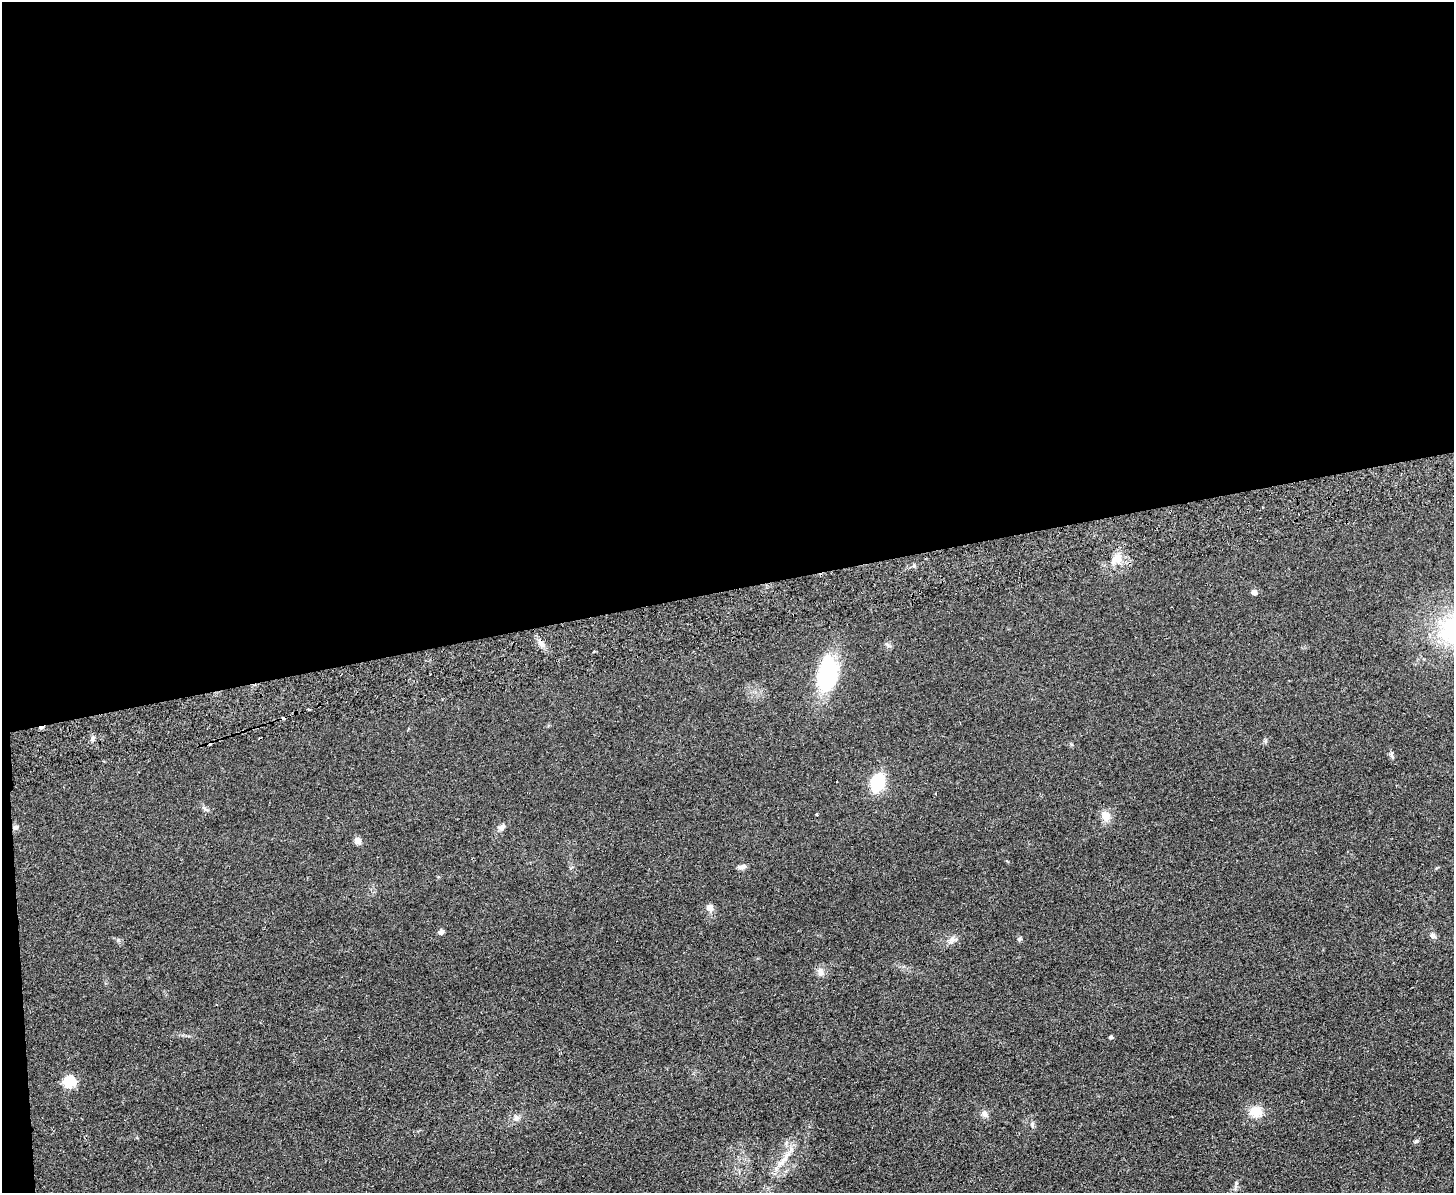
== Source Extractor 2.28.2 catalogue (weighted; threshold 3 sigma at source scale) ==
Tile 1 of 3 x 4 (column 1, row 1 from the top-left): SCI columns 259-1710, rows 3631-4821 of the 4762 x 4877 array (HDU 1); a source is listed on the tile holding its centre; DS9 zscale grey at full resolution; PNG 1456 x 1195 px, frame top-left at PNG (2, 2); no overlay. Shown black and unused: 50% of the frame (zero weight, under 2 of 3 exposures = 3% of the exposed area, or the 3 px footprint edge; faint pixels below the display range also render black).
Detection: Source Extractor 2.28.2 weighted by HDU 2 'WHT'; one run over the whole footprint, this tile lists its part. Background 0.084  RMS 0.0092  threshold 0.0414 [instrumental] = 3 sigma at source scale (4.5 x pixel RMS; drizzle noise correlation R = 1.50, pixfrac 1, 0.05/0.05 arcsec/px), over >= 5 px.
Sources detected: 32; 5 cosmic-ray / hot-pixel residue — not listed; the other 27 listed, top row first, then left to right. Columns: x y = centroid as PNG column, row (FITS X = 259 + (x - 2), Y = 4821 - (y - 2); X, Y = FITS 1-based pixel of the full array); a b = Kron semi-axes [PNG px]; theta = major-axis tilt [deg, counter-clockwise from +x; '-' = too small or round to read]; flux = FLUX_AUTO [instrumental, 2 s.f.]
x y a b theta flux
1116 559 14 11 44 9.6
1254 592 5 4 - 5.2
541 644 11 6 -40 4.1
827 674 29 17 83 97
93 739 8 4 81 1.9
1391 754 9 4 90 1.9
878 782 16 11 70 43
817 814 3 3 - 2.1
1106 816 13 12 - 7.9
15 827 7 6 - 2.4
502 827 8 7 - 3.2
357 841 7 7 - 5.1
742 867 11 6 6 3
710 908 9 8 - 5.3
441 932 7 6 - 2.6
1433 935 8 7 - 3
1019 939 6 5 - 1.5
952 940 11 9 56 4.3
821 972 14 8 89 4.5
1111 1037 4 4 - 1.7
69 1081 6 6 - 81
1256 1112 13 11 -7 15
984 1114 9 7 -48 3.5
516 1118 9 8 - 3.5
1032 1124 8 5 -80 2.1
1416 1141 5 5 - 1.6
783 1160 26 7 49 11
Unlisted compact peaks at least as high as the median listed source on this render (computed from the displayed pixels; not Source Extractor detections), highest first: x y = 205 809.